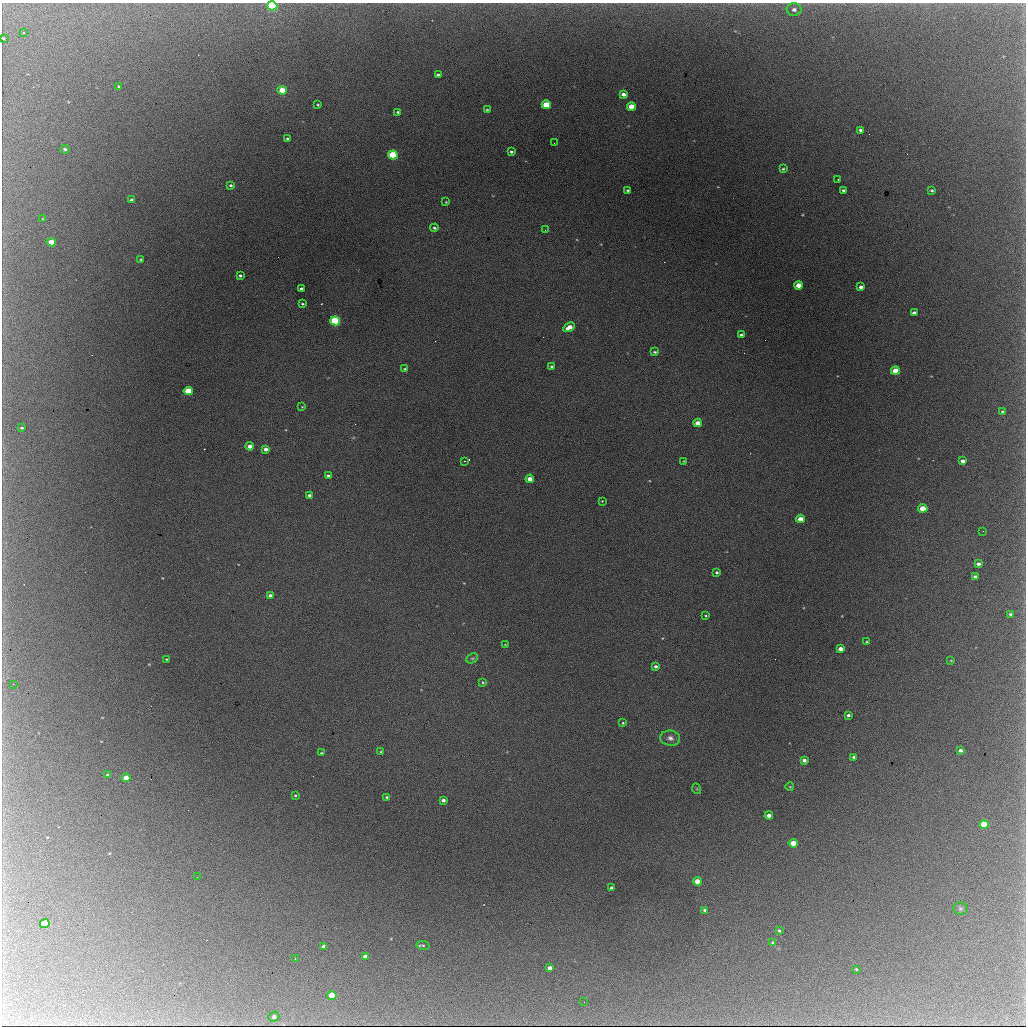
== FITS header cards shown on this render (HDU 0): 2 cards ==
NAXIS1  =                 1024 / length of data axis 1
NAXIS2  =                 1024 / length of data axis 2

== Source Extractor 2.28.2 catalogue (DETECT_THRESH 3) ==
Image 1024 x 1024 px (HDU 0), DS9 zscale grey, 1 PNG px = 1 image px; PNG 1028 x 1028 px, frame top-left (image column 1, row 1024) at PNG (2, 3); each listed source drawn as its Kron ellipse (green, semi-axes under 4 px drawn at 4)
Background 4010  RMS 47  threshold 140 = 3 sigma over >= 5 px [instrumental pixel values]
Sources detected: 113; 1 with non-positive FLUX_AUTO (blend fragments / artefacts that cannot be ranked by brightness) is neither listed nor drawn; the other 112 listed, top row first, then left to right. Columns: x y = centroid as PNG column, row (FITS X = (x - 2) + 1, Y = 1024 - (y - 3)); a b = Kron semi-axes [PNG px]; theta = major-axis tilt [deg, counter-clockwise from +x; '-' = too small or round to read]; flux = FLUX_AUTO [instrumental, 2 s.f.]
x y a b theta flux
272 6 5 4 - 380000
794 10 7 6 - 13000
23 32 2 2 - 3300
3 38 3 2 - 2300
438 75 4 3 - 6200
119 86 3 2 - 3100
282 90 4 4 - 58000
623 94 4 3 - 12000
318 105 3 2 - 2800
546 105 4 4 - 100000
631 106 4 4 - 50000
487 110 3 2 - 3200
398 112 3 3 - 4200
861 130 3 3 - 7100
287 139 3 3 - 4800
554 143 2 2 - 7000
65 149 5 3 - 5600
511 152 3 3 - 5000
393 155 5 4 - 220000
783 169 3 3 - 3600
838 179 2 2 - 2500
231 185 3 3 - 4600
627 190 3 2 - 3700
843 190 3 3 - 5100
932 190 3 3 - 3800
132 200 4 3 - 7700
446 202 3 2 - 2200
43 219 4 2 - 2000
434 228 4 4 - 5100
545 230 3 2 - 5000
51 242 5 4 - 43000
141 260 3 3 - 3600
240 276 3 3 - 4800
798 285 4 4 - 36000
861 287 4 3 - 10000
301 289 4 3 - 6700
302 304 3 2 - 3400
914 313 4 3 - 10000
335 321 5 4 - 350000
569 327 6 4 29 29000
741 335 4 3 - 6100
655 352 4 3 - 4600
551 367 4 4 - 4400
405 369 4 3 - 4800
895 371 4 4 - 61000
188 391 4 4 - 120000
302 407 4 3 - 2200
1002 412 3 3 - 3400
697 423 4 4 - 29000
22 428 3 3 - 4200
250 446 4 4 - 22000
266 449 4 4 - 13000
464 461 2 2 - 2100
683 461 4 3 - 1900
963 461 4 3 - 13000
328 476 4 3 - 7100
530 479 4 4 - 37000
309 495 4 3 - 7800
602 501 3 3 - 2100
923 508 4 4 - 57000
800 519 4 4 - 38000
983 531 2 2 - 2000
978 564 4 3 - 8900
717 572 4 3 - 5500
975 577 4 3 - 6400
270 596 4 3 - 11000
1010 614 4 3 - 4700
706 616 4 3 - 3100
867 642 3 2 - 2600
505 644 3 2 - 1800
840 649 4 4 - 20000
472 658 6 4 26 4900
166 659 3 2 - 2500
951 660 3 2 - 2100
656 666 4 3 - 7900
483 682 4 3 - 2600
13 684 2 2 - 3900
848 715 3 3 - 6500
623 723 3 3 - 3200
670 738 10 7 -8 15000
960 750 3 3 - 7100
381 752 3 3 - 3800
321 753 3 3 - 3400
854 757 4 3 - 6900
804 760 4 3 - 11000
108 775 3 3 - 7000
126 778 4 4 - 51000
790 787 4 3 - 2400
697 789 5 3 - 2700
295 795 3 2 - 3000
387 797 3 3 - 4700
443 800 4 3 - 11000
769 816 4 4 - 17000
984 824 5 4 - 90000
793 843 4 4 - 47000
197 877 2 2 - 3200
697 881 4 4 - 34000
611 888 3 3 - 8700
960 909 7 6 - 6500
705 910 4 3 - 8200
45 923 5 4 - 69000
779 931 4 3 - 4100
772 942 3 3 - 2500
423 945 6 4 -12 4600
324 946 4 3 - 8900
365 956 4 4 - 13000
295 959 3 2 - 4200
550 968 4 4 - 17000
856 969 3 2 - 2400
332 995 4 4 - 82000
584 1002 2 2 - 5400
274 1017 5 5 - 8400
At the frame edge (FLAGS 8, measured only in part): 2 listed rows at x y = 272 6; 3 38
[1 non-positive-flux detection neither listed nor drawn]